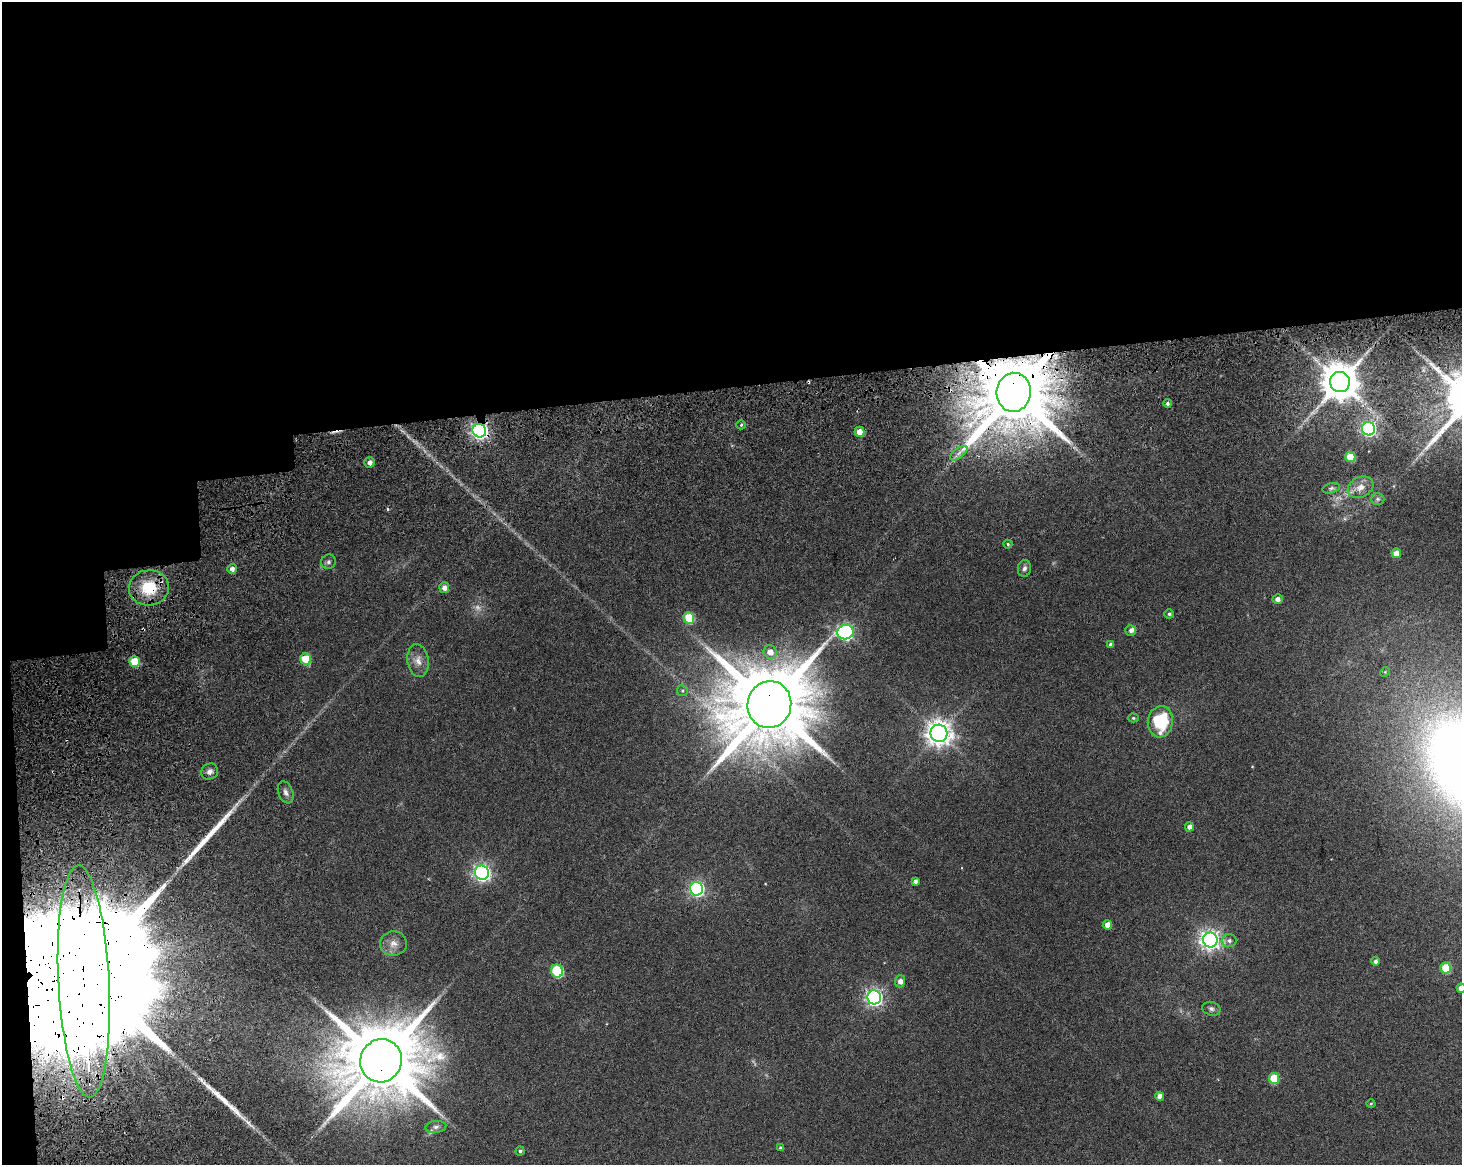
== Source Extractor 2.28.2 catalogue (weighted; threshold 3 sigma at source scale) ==
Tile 1 of 3 x 4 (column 1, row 1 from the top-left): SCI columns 80-1539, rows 3650-4812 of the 4717 x 4901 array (HDU 1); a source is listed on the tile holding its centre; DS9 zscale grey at full resolution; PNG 1464 x 1167 px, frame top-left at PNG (2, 2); each listed source drawn as its Kron ellipse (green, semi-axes under 4 px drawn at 4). Shown black and unused: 36% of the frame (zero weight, under 3 of 6 exposures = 11% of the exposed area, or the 3 px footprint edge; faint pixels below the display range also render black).
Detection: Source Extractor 2.28.2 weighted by HDU 2 'WHT'; one run over the whole footprint, this tile lists its part. Background 0.0622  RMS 0.0032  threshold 0.0131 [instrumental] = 3 sigma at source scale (4.09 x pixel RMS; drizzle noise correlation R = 1.36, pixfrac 0.8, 0.0396/0.0396 arcsec/px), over >= 5 px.
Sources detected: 70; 3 too faint to see at this stretch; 3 cosmic-ray / hot-pixel residue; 2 long thin detections or spike segments (spike, bleed or trail) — neither listed nor drawn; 1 inside a brighter listed object's ellipse — not listed separately; the other 61 listed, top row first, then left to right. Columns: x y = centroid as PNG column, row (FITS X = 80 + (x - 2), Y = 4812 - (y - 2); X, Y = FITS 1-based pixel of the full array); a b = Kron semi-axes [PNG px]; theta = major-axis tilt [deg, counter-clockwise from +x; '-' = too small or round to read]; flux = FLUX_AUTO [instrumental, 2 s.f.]
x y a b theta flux
1340 382 10 10 - 930
1014 392 19 17 84 4500
1167 403 4 4 - 0.77
741 425 5 4 - 0.46
1368 429 7 6 - 77
479 431 7 6 - 120
859 432 5 5 - 3.7
959 453 10 5 36 1.4
1350 457 5 5 - 9.1
369 462 5 5 - 1.5
1360 487 13 10 29 2.8
1331 488 9 5 14 0.73
1378 499 7 6 - 0.72
1008 544 4 4 - 0.47
1396 553 5 5 - 3.5
328 562 7 7 - 0.86
1024 568 8 6 80 1.1
232 569 5 5 - 1.4
149 588 20 17 6 12
444 588 5 5 - 1.6
1277 599 5 5 - 1.5
1169 614 5 4 - 0.63
689 618 6 5 - 12
1131 631 5 5 - 1
845 632 8 7 - 86
1111 644 4 4 - 0.65
770 652 7 6 - 2.8
306 659 5 5 - 9.9
134 661 5 5 - 9.1
418 661 17 10 -81 2.8
1385 672 5 4 - 0.37
682 691 6 5 - 0.51
769 705 23 22 - 5100
1133 718 5 4 - 0.45
1160 722 16 12 81 17
939 733 8 8 - 310
210 772 9 7 31 1.3
286 792 11 7 -68 1.3
1189 827 4 4 - 1.5
482 873 7 7 - 110
915 881 4 4 - 1
696 889 7 6 - 72
1108 925 4 4 - 3.2
1210 940 7 7 - 170
1229 940 7 6 - 1.2
393 944 13 12 - 2.6
1376 961 4 4 - 1
1446 968 5 5 - 12
557 971 6 6 - 22
84 981 116 25 -87 53000
900 981 6 5 - 2
1461 988 5 4 - 2.5
874 997 7 7 - 110
1211 1009 9 7 -14 0.95
381 1061 22 20 64 4500
1274 1078 5 5 - 12
1160 1096 4 4 - 2.1
1371 1104 4 3 - 0.29
436 1127 10 6 6 1.1
780 1148 4 4 - 0.54
520 1151 4 4 - 0.59
Overlapping masked pixels (flux is a lower limit): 6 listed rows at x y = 1014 392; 479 431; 149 588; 769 705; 84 981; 381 1061
Isophote crosses this tile's border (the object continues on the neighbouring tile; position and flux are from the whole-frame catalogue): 2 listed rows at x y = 84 981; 1461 988